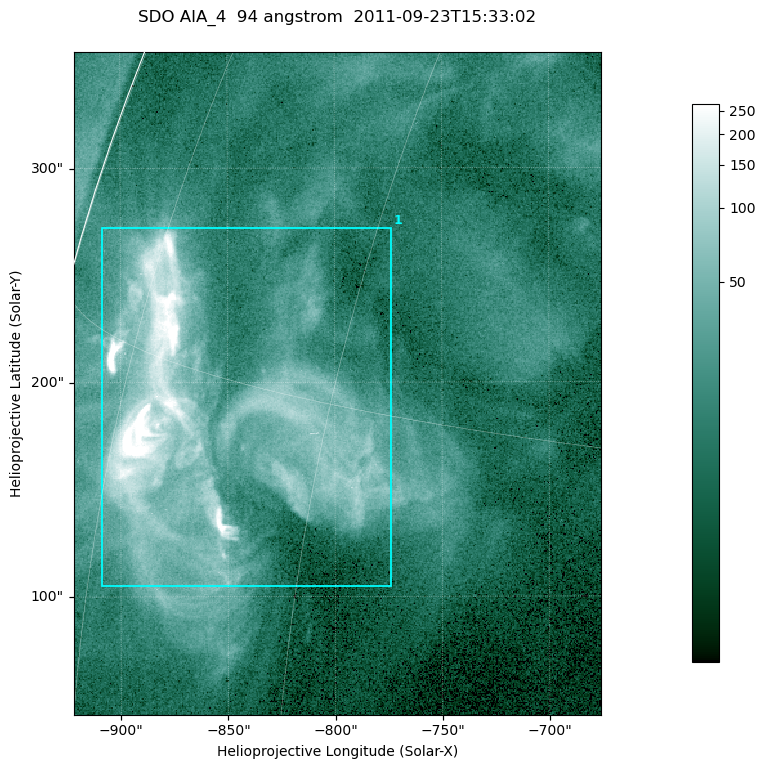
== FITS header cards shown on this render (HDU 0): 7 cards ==
TELESCOP= 'SDO     '           /
INSTRUME= 'AIA_4   '           /
WAVELNTH=                   94 /
WAVEUNIT= 'angstrom'           /
DATE-OBS= '2011-09-23T15:33:02.12' /
CTYPE1  = 'HPLN-TAN'           /
CTYPE2  = 'HPLT-TAN'           /

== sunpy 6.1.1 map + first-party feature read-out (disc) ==
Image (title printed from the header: SDO AIA_4  94 angstrom  2011-09-23T15:33:02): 410 x 515 px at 0.6 arcsec/px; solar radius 956 arcsec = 1594 px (partial field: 2.6% of the solar disc is inside the frame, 98% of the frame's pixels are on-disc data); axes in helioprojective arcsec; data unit not stated in the header (colour bar unlabelled)
Pointing: header CRPIX1/2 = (2058.48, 2043.05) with CRVAL1/2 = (0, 0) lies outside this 410 x 515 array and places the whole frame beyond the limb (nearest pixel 1.41 R_sun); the SolarSoft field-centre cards XCEN/YCEN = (-798.8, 199.4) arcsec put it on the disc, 1307 arcsec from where CRPIX/CRVAL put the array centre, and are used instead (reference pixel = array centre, CRVAL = XCEN/YCEN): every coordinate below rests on XCEN/YCEN
Orientation: roll -0.138 deg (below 1 deg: not rotated)
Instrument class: DISC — disc imager (sunpy class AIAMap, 94 A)
Bright regions (active regions / flare kernels): reference = the on-disc median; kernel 3 px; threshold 5 sigma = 47.8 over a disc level ~13.3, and >= 1.15x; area >= 211 px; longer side >= 5 px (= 3 arcsec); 1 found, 1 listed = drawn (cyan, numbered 1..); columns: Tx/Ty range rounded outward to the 2 arcsec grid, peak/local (2 s.f.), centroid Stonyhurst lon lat
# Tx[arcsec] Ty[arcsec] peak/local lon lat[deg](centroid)
1 -910..-772 104..272 53 -68 +14
Off-limb structures (1.02-1.3 R_sun): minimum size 105 px: none found